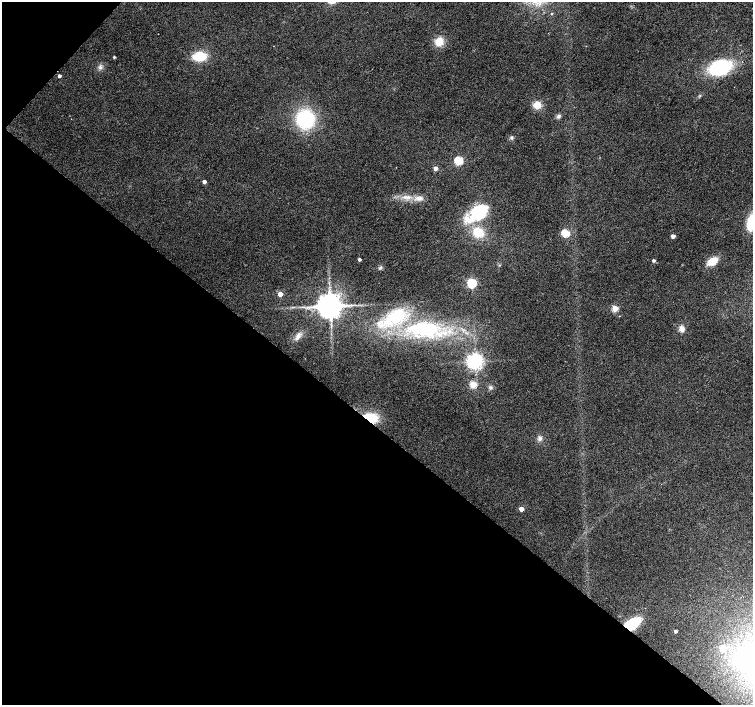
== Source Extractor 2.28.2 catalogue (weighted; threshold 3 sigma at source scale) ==
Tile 9 of 4 x 4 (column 1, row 3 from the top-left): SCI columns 6-1507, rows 1642-3047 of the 6013 x 6028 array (HDU 1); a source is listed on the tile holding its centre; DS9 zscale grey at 2 x 2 block average (1 PNG px = mean of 2 x 2 image px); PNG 755 x 707 px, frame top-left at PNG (2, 2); no overlay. Shown black and unused: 41% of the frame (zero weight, under 2 of 3 exposures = <1% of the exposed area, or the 3 px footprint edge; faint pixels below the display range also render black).
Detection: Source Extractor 2.28.2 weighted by HDU 2 'WHT'; one run over the whole footprint, this tile lists its part. Background 0.0342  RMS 0.0086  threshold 0.0388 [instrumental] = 3 sigma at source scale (4.5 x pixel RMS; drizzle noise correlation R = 1.50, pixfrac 1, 0.0396/0.0396 arcsec/px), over >= 5 px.
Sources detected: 45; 1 inside a brighter listed object's ellipse — not listed separately; the other 44 listed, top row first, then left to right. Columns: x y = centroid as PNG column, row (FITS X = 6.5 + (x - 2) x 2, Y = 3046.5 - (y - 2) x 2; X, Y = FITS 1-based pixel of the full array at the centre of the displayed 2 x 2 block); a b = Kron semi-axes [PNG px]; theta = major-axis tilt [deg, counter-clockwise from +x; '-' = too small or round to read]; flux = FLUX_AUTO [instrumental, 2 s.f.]
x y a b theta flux
552 13 3 2 - 1.6
439 42 9 8 - 27
199 56 11 7 3 68
114 57 3 2 - 2.7
100 67 5 4 - 5.3
720 67 17 11 17 190
59 76 2 2 - 5.8
537 105 9 8 - 19
558 116 6 5 - 4.8
305 119 18 17 - 140
512 138 5 4 - 3.3
458 161 3 3 - 130
436 168 3 3 - 17
204 182 3 3 - 9.8
405 197 5 3 - 5
419 198 11 5 -6 12
478 211 35 15 41 90
752 222 13 7 74 83
478 232 10 9 - 42
565 233 3 3 - 110
673 236 3 3 - 13
359 259 3 3 - 5.2
654 261 3 3 - 4.9
712 261 9 6 32 35
380 267 6 4 58 3.6
472 283 4 3 - 190
280 294 3 3 - 23
330 306 6 6 - 3500
615 308 3 3 - 56
396 316 21 15 27 100
619 316 2 2 - 0.92
424 329 35 16 -4 200
681 329 7 6 - 11
298 336 8 6 66 9.3
475 361 4 4 - 930
473 385 3 3 - 61
490 388 3 3 - 3
370 418 11 8 -14 64
540 438 6 6 - 7.1
521 509 3 3 - 18
632 624 11 6 34 110
676 631 2 2 - 6.4
722 648 8 7 - 15
743 658 17 15 2 160
Overlapping masked pixels (flux is a lower limit): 2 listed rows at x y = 370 418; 632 624
Isophote crosses this tile's border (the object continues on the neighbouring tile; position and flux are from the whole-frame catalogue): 2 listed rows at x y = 752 222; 743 658